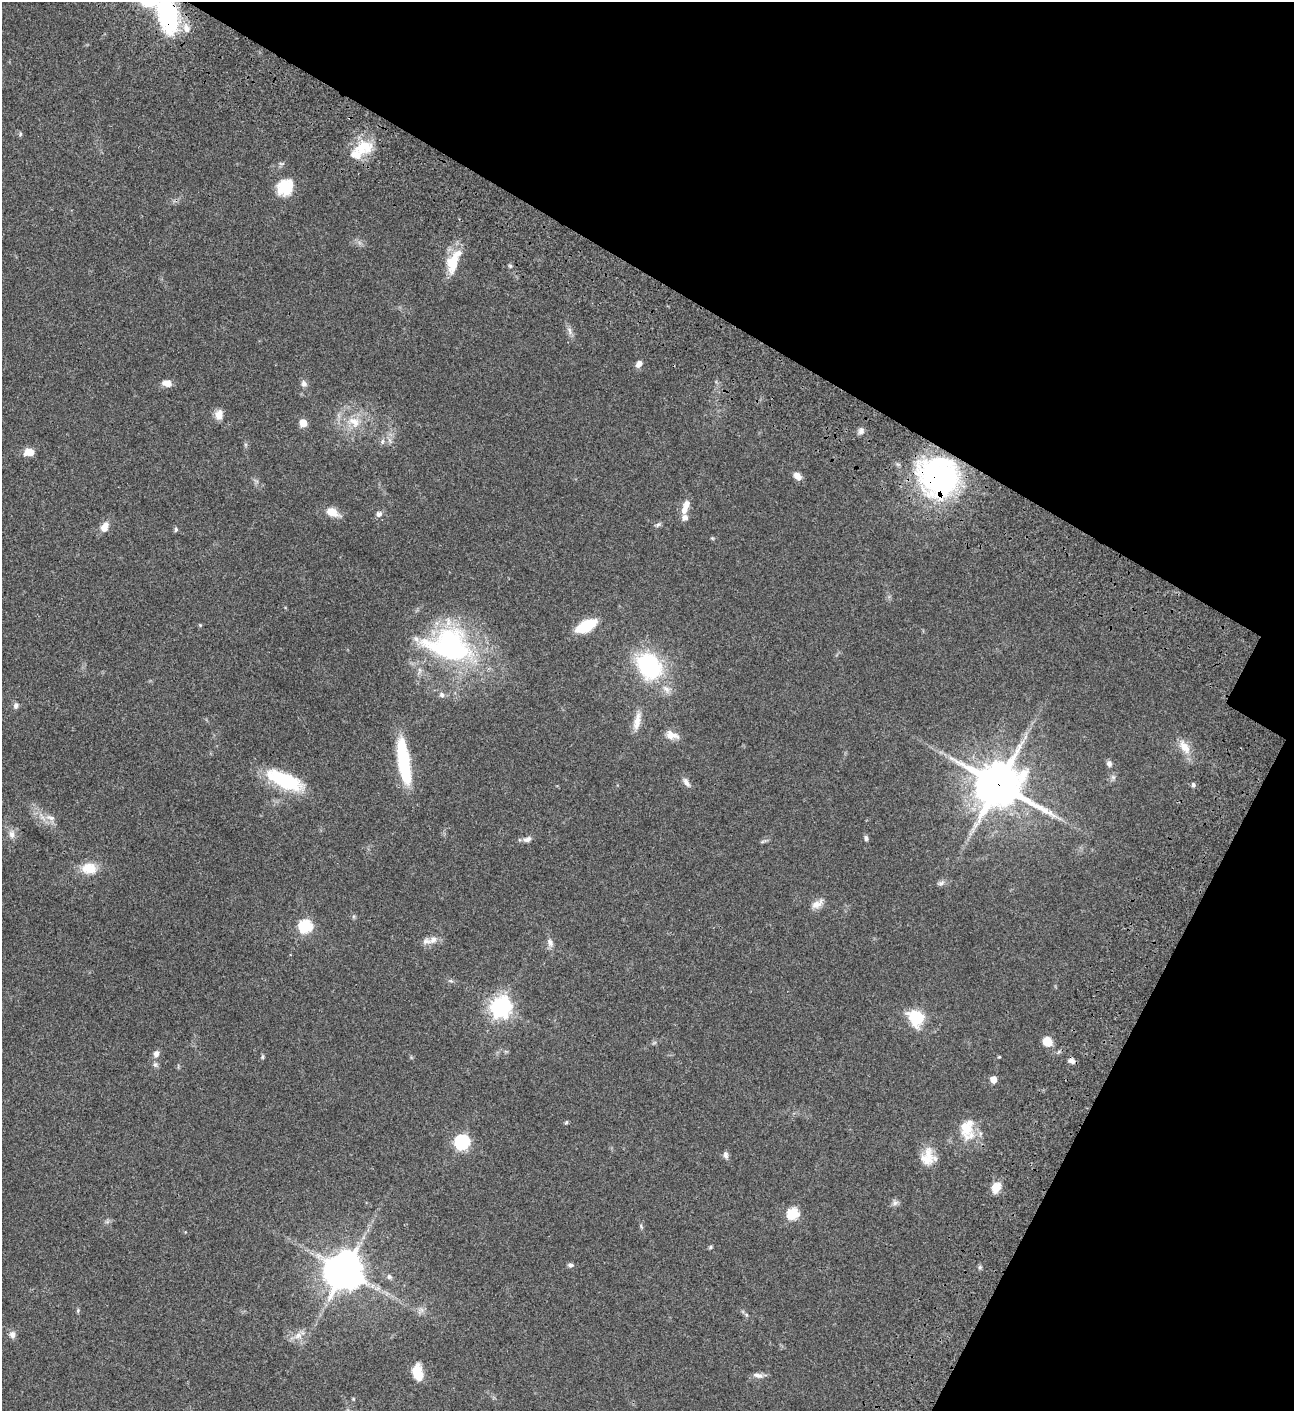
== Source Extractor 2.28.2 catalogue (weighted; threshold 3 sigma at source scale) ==
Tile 8 of 4 x 4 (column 4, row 2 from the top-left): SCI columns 4384-5675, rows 3023-4431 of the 6051 x 6048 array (HDU 1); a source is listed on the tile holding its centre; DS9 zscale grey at full resolution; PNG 1296 x 1413 px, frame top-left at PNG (2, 2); no overlay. Shown black and unused: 27% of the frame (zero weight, under 3 of 4 exposures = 13% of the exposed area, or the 3 px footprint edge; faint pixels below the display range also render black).
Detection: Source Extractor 2.28.2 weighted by HDU 2 'WHT'; one run over the whole footprint, this tile lists its part. Background 0.0654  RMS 0.0058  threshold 0.0262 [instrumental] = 3 sigma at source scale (4.5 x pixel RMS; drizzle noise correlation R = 1.50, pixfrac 1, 0.05/0.05 arcsec/px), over >= 5 px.
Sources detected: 80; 4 inside a brighter listed object's ellipse — not listed separately; the other 76 listed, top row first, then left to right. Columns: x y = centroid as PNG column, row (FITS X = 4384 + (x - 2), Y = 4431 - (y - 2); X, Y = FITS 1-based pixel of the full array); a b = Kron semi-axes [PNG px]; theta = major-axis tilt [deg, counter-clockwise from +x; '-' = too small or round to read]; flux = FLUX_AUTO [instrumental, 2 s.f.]
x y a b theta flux
168 15 44 21 -76 54
20 134 6 3 72 0.7
363 147 27 17 16 16
285 187 19 17 52 16
453 262 34 14 69 14
569 330 12 5 -73 2.2
639 364 9 6 51 2.7
167 383 12 8 -5 3.9
304 383 9 7 -59 2.1
219 415 12 9 85 4.3
354 422 18 11 -36 8.4
303 423 6 6 - 9.5
861 431 9 7 53 2.2
382 442 8 4 60 1.2
29 452 9 7 7 6.3
797 476 10 7 -38 3.6
938 477 45 40 -54 100
686 504 12 9 65 3.6
332 512 15 9 -24 6.8
379 514 7 7 - 2.1
685 518 8 7 - 2.3
658 525 7 5 31 1.1
104 527 11 8 62 5.2
176 529 6 5 - 0.93
200 625 4 4 - 0.54
586 626 19 9 27 26
450 646 60 40 -13 110
649 666 24 19 -51 60
666 689 12 6 -40 2.9
442 695 7 7 - 1.7
16 705 8 6 83 1.7
637 721 25 8 79 6
672 735 18 9 -15 4.8
1185 747 22 10 -58 7.2
404 761 47 10 -82 44
1109 764 8 6 -60 1.8
284 780 44 16 -24 34
686 782 14 6 -58 2.5
998 785 16 15 - 1800
1193 785 6 4 -75 1.1
51 818 12 6 -20 2.9
12 834 11 8 -85 3.1
866 838 8 5 -83 1.2
527 839 11 7 17 2.4
89 868 18 13 0 10
941 883 10 6 20 1.7
817 904 17 9 30 4.1
305 926 7 7 - 49
433 940 14 9 38 4.4
550 942 11 7 -65 2.4
501 1007 8 8 - 250
916 1018 12 10 -57 28
1047 1042 11 9 -48 6.5
156 1054 8 7 - 2.5
262 1057 6 4 90 0.75
1072 1061 8 6 -22 2.2
155 1065 8 6 90 1.4
993 1079 6 5 - 5.8
566 1122 6 4 46 0.66
967 1128 31 17 80 13
462 1142 7 7 - 87
726 1155 10 6 -83 1.7
927 1157 24 16 80 10
996 1187 9 7 63 9
895 1203 8 6 46 1.7
793 1214 6 6 - 35
710 1247 6 4 88 0.71
570 1265 7 5 3 1.3
980 1267 6 4 47 0.86
344 1271 12 11 - 1300
389 1277 7 6 - 1.3
78 1311 7 4 -90 0.72
12 1335 9 7 -71 2.6
298 1336 11 9 12 4.2
417 1373 17 10 -81 10
758 1375 14 6 -11 2.6
Overlapping masked pixels (flux is a lower limit): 3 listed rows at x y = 168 15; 938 477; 998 785
Isophote crosses this tile's border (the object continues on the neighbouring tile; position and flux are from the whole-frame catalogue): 1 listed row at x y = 168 15